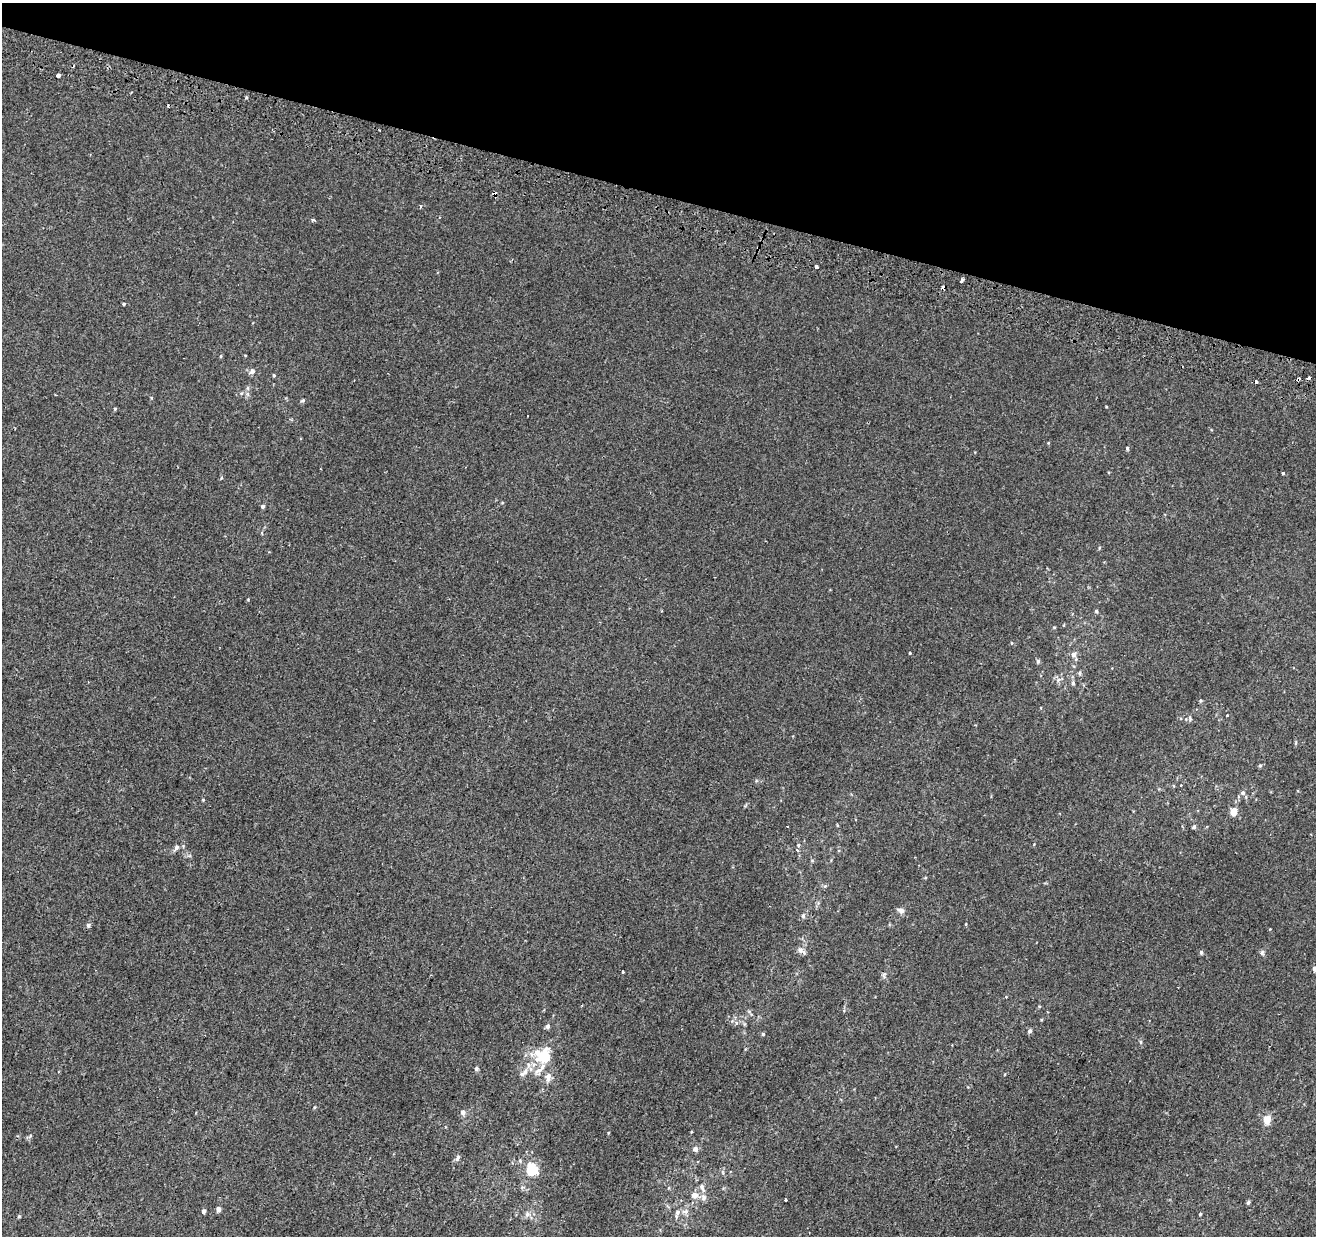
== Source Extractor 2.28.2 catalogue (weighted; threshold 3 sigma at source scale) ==
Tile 2 of 4 x 4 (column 2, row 1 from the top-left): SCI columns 1339-2652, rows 4025-5258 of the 5293 x 5519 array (HDU 1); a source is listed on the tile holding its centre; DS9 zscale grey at full resolution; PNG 1318 x 1238 px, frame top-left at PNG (2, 3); no overlay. Shown black and unused: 16% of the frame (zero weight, under 2 of 3 exposures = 2% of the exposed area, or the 3 px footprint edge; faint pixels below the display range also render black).
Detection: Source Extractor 2.28.2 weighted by HDU 2 'WHT'; one run over the whole footprint, this tile lists its part. Background 0.00152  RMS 0.0029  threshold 0.0131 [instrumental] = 3 sigma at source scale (4.5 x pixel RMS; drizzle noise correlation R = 1.50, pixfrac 1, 0.0396/0.0396 arcsec/px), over >= 5 px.
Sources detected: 75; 3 cosmic-ray / hot-pixel residue — not listed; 4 inside a brighter listed object's ellipse — not listed separately; the other 68 listed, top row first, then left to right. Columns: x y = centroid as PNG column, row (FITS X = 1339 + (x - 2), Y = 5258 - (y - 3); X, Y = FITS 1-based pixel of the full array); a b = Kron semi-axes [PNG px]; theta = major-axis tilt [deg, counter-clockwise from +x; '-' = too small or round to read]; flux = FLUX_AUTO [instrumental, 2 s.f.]
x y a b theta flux
58 76 4 3 - 1.9
494 193 4 4 - 2
420 207 3 3 - 0.42
313 220 6 3 -8 0.38
816 267 3 3 - 0.79
962 280 6 3 46 1.4
123 304 3 3 - 0.28
221 356 5 3 - 0.29
252 371 7 6 - 0.97
274 375 4 3 - 0.25
1298 379 4 3 - 1.6
303 400 6 4 19 0.37
115 409 5 4 - 0.27
1127 448 5 4 - 0.38
1283 473 3 3 - 0.83
263 506 4 4 - 0.56
1099 548 5 3 - 0.27
1096 611 5 4 - 0.37
909 653 3 3 - 0.98
1074 654 7 7 - 0.93
1038 661 5 4 - 0.51
1073 683 6 5 - 0.48
1190 718 6 4 -48 0.44
1181 786 3 3 - 0.68
1243 793 6 5 - 0.71
203 800 4 4 - 0.24
1234 812 6 5 - 3.6
787 826 2 2 - 0.2
1194 826 5 4 - 0.53
798 845 4 4 - 0.33
176 847 7 6 - 0.76
797 850 5 4 - 0.52
825 886 5 5 - 0.35
901 910 9 6 -27 1.2
803 916 6 5 - 0.47
88 925 5 5 - 0.65
801 950 10 6 -37 1.2
1201 952 5 4 - 0.49
1262 952 6 5 - 0.54
1314 969 5 4 - 1.1
623 972 4 3 - 0.27
884 975 8 5 80 0.58
736 1023 6 4 49 0.48
548 1026 6 5 - 0.79
1030 1031 6 5 - 0.63
763 1034 4 4 - 0.31
1141 1042 5 3 - 0.33
545 1056 15 12 57 8.7
476 1069 5 5 - 0.54
538 1071 14 10 49 2.4
525 1072 11 7 60 1.5
548 1077 14 7 80 1.6
463 1112 6 5 - 0.91
1267 1120 10 8 80 2.5
695 1149 5 5 - 1.1
458 1158 8 5 61 0.71
532 1170 12 11 - 6.1
702 1187 12 6 -61 1.2
694 1195 9 7 3 1.6
703 1197 8 7 - 1.1
785 1200 3 3 - 0.49
1248 1202 4 4 - 0.53
218 1209 5 4 - 1.2
204 1211 4 4 - 0.77
685 1211 9 7 12 1.2
527 1214 7 6 - 0.8
1200 1214 3 3 - 0.27
19 1216 4 4 - 0.31
Overlapping masked pixels (flux is a lower limit): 2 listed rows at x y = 494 193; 1298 379
Isophote crosses this tile's border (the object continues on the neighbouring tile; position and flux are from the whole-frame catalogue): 1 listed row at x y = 1314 969